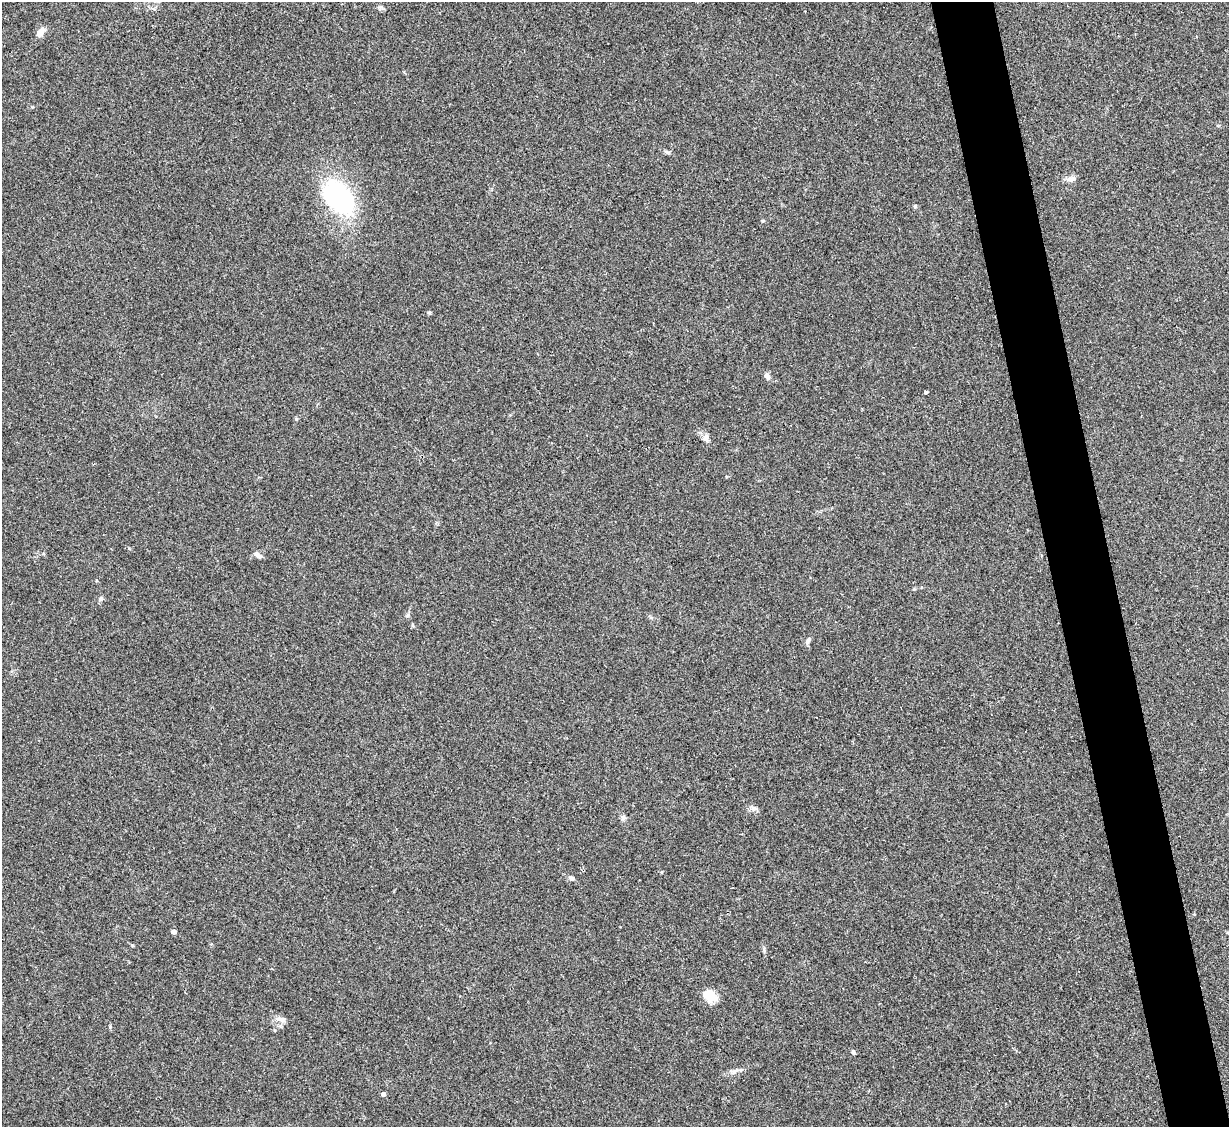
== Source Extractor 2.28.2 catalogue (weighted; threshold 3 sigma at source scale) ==
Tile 6 of 4 x 4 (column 2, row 2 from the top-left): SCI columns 1228-2454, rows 2502-3626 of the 4909 x 4890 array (HDU 1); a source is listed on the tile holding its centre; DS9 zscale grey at full resolution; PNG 1231 x 1129 px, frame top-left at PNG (2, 2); no overlay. Shown black and unused: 5% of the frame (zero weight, under 2 of 3 exposures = <1% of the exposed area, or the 3 px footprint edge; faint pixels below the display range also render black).
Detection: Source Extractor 2.28.2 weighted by HDU 2 'WHT'; one run over the whole footprint, this tile lists its part. Background 0.0906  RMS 0.0097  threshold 0.0434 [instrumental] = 3 sigma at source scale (4.5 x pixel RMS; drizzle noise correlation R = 1.50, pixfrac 1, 0.05/0.05 arcsec/px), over >= 5 px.
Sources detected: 23; all 23 listed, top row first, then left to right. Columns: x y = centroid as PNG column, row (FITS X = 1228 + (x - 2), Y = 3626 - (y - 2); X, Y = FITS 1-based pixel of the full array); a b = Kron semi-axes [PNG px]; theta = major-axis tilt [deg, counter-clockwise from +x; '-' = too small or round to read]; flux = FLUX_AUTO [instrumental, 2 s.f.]
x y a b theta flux
381 7 7 5 -11 2
40 32 12 8 54 6.2
666 152 8 4 -20 1.7
1071 179 13 7 16 4.2
338 197 45 29 -49 110
763 221 4 4 - 0.98
429 312 6 4 -1 1.2
767 376 10 6 -67 3.5
925 392 3 3 - 1.9
706 438 7 6 - 4.1
257 555 11 6 -30 3.5
101 598 6 5 - 2.5
808 641 10 5 74 2.4
753 808 8 6 -68 2.9
623 818 7 6 - 2.3
661 872 5 3 - 0.77
571 878 9 5 -13 2.5
174 932 4 4 - 5.3
708 995 14 9 -33 21
281 1019 15 6 -15 5.2
853 1052 6 4 -69 1.8
734 1071 15 5 12 4.2
383 1094 4 4 - 3.4
Unlisted compact peaks at least as high as the median listed source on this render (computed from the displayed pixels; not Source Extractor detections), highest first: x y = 132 945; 915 206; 408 615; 110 1027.